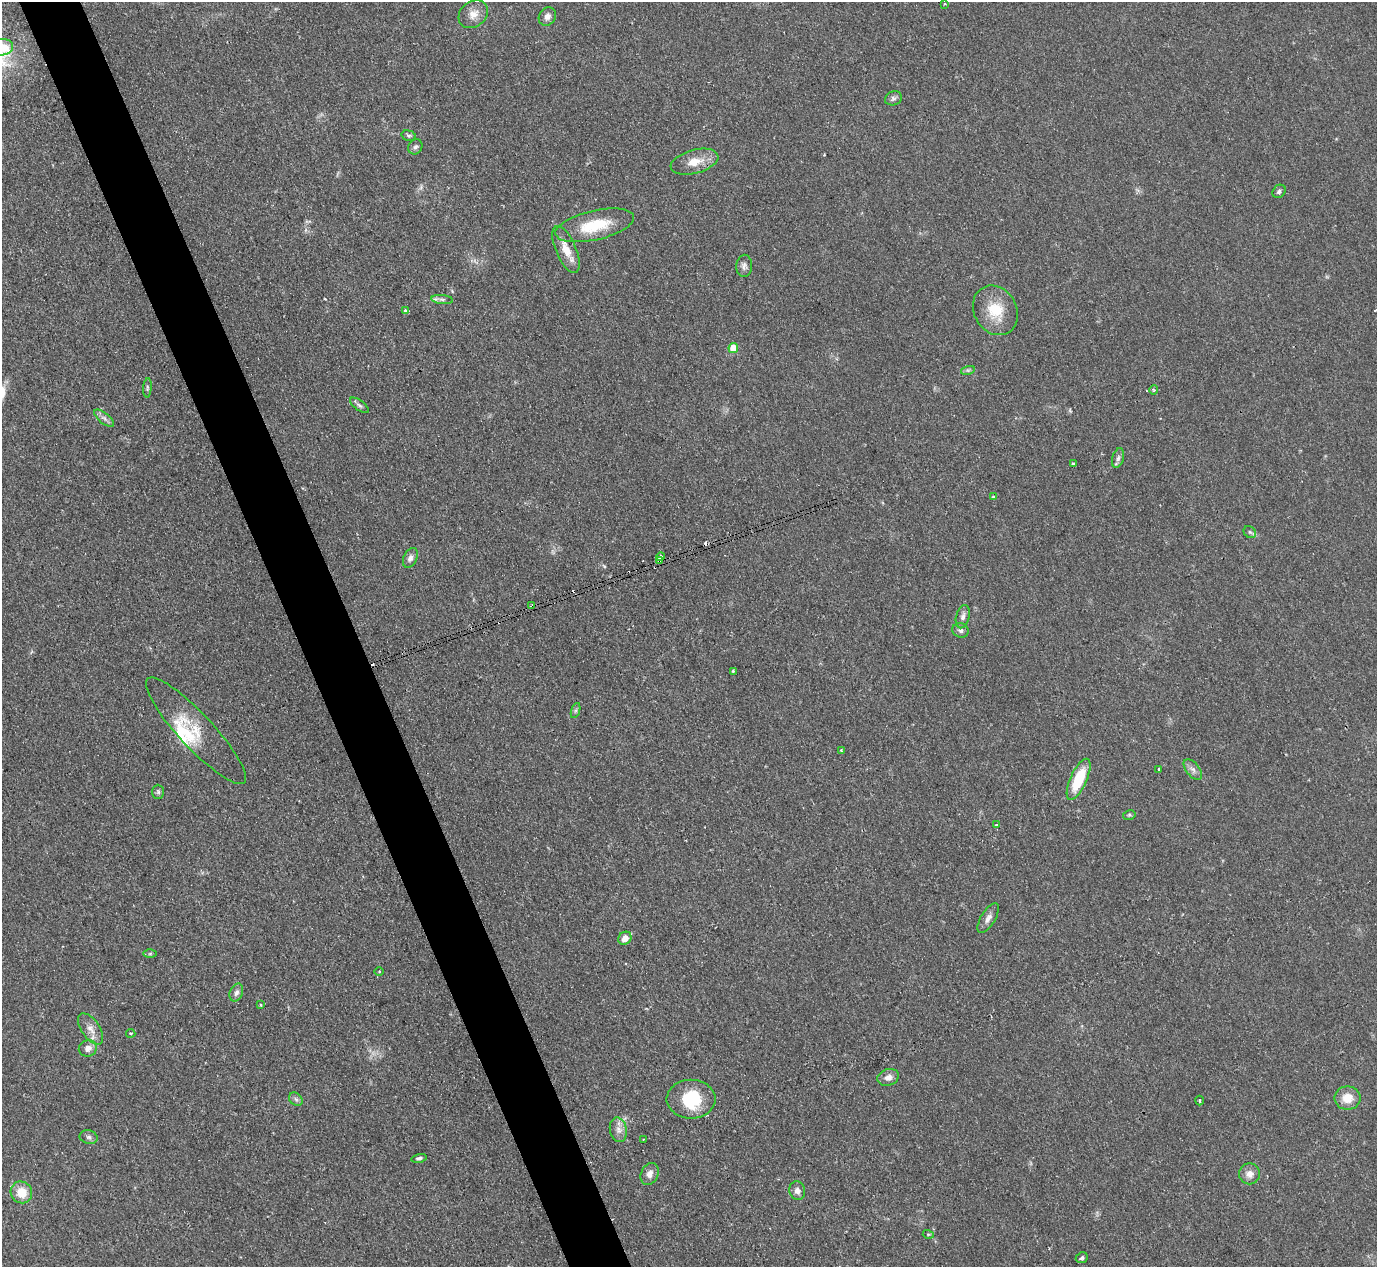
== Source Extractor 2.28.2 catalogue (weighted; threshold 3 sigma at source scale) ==
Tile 11 of 4 x 4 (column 3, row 3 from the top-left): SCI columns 2751-4125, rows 1416-2680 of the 5506 x 5493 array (HDU 1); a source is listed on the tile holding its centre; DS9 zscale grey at full resolution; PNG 1379 x 1269 px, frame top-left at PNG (2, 2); each listed source drawn as its Kron ellipse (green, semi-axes under 4 px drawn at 4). Shown black and unused: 4% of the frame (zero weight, under 2 of 3 exposures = <1% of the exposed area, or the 3 px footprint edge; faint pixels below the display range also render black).
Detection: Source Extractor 2.28.2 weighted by HDU 2 'WHT'; one run over the whole footprint, this tile lists its part. Background 0.0744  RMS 0.0056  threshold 0.025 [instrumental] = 3 sigma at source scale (4.5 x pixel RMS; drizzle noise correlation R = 1.50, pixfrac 1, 0.05/0.05 arcsec/px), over >= 5 px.
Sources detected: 76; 1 inside a brighter object's white glare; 7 cosmic-ray / hot-pixel residue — neither listed nor drawn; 3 inside a brighter listed object's ellipse — not listed separately; the other 65 listed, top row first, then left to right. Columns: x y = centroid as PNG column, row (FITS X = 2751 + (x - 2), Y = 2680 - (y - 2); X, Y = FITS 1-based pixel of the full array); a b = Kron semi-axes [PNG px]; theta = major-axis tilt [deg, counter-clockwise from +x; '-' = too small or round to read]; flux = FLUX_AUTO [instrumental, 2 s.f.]
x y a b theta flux
944 4 3 3 - 0.52
473 14 16 12 37 5.9
547 16 9 8 - 2.8
2 47 11 8 4 4.3
893 98 9 7 21 1.7
409 136 7 5 -16 1.1
415 147 8 6 58 1.6
694 162 24 12 15 9.1
1279 191 7 6 - 1.5
595 225 40 14 13 22
566 249 25 10 -66 8.4
744 266 11 8 87 2.5
442 299 11 4 -5 1.7
995 310 26 21 -59 17
405 311 4 4 - 1.3
733 348 5 5 - 13
968 370 7 4 17 1
147 388 9 4 86 1.1
1154 390 4 4 - 0.77
359 405 11 5 -36 1.5
104 418 12 5 -39 2.2
1118 458 10 5 74 1.9
1073 464 4 3 - 0.77
993 497 3 3 - 1.2
1250 532 7 5 -44 1.2
660 557 4 3 - 3
410 558 10 6 66 2.5
659 561 4 3 - 1.7
532 606 3 3 - 1.8
963 617 12 6 76 2.5
960 630 8 7 - 1.9
733 671 3 3 - 0.75
576 710 8 3 71 0.96
196 731 71 17 -47 19
841 750 3 3 - 0.62
1159 769 3 3 - 0.69
1193 770 12 6 -52 2.5
1079 779 22 8 66 23
158 792 7 5 -88 1.1
1129 815 6 4 11 0.93
996 825 3 2 - 1
988 918 17 7 59 3.4
625 938 7 6 - 4.8
150 954 6 4 1 0.92
379 971 4 3 - 0.51
236 993 9 6 66 2
260 1005 3 3 - 0.77
91 1029 18 9 -56 5.2
131 1033 4 2 - 0.61
88 1048 9 8 - 3.7
888 1077 11 8 18 3.9
1347 1098 13 11 0 8.6
296 1099 7 6 - 1.6
691 1099 24 19 0 23
1200 1100 5 2 - 0.54
618 1130 12 8 -77 3.7
89 1137 9 6 -13 1.8
644 1139 3 2 - 0.81
419 1158 7 4 13 1.2
650 1174 11 8 66 3.3
1250 1174 10 10 - 4.6
797 1191 9 8 - 2.7
21 1192 11 10 - 10
928 1234 5 3 - 0.65
1082 1258 6 5 - 1.3
Overlapping masked pixels (flux is a lower limit): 2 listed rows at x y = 659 561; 532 606
Isophote crosses this tile's border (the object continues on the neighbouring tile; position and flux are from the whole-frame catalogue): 1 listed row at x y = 2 47